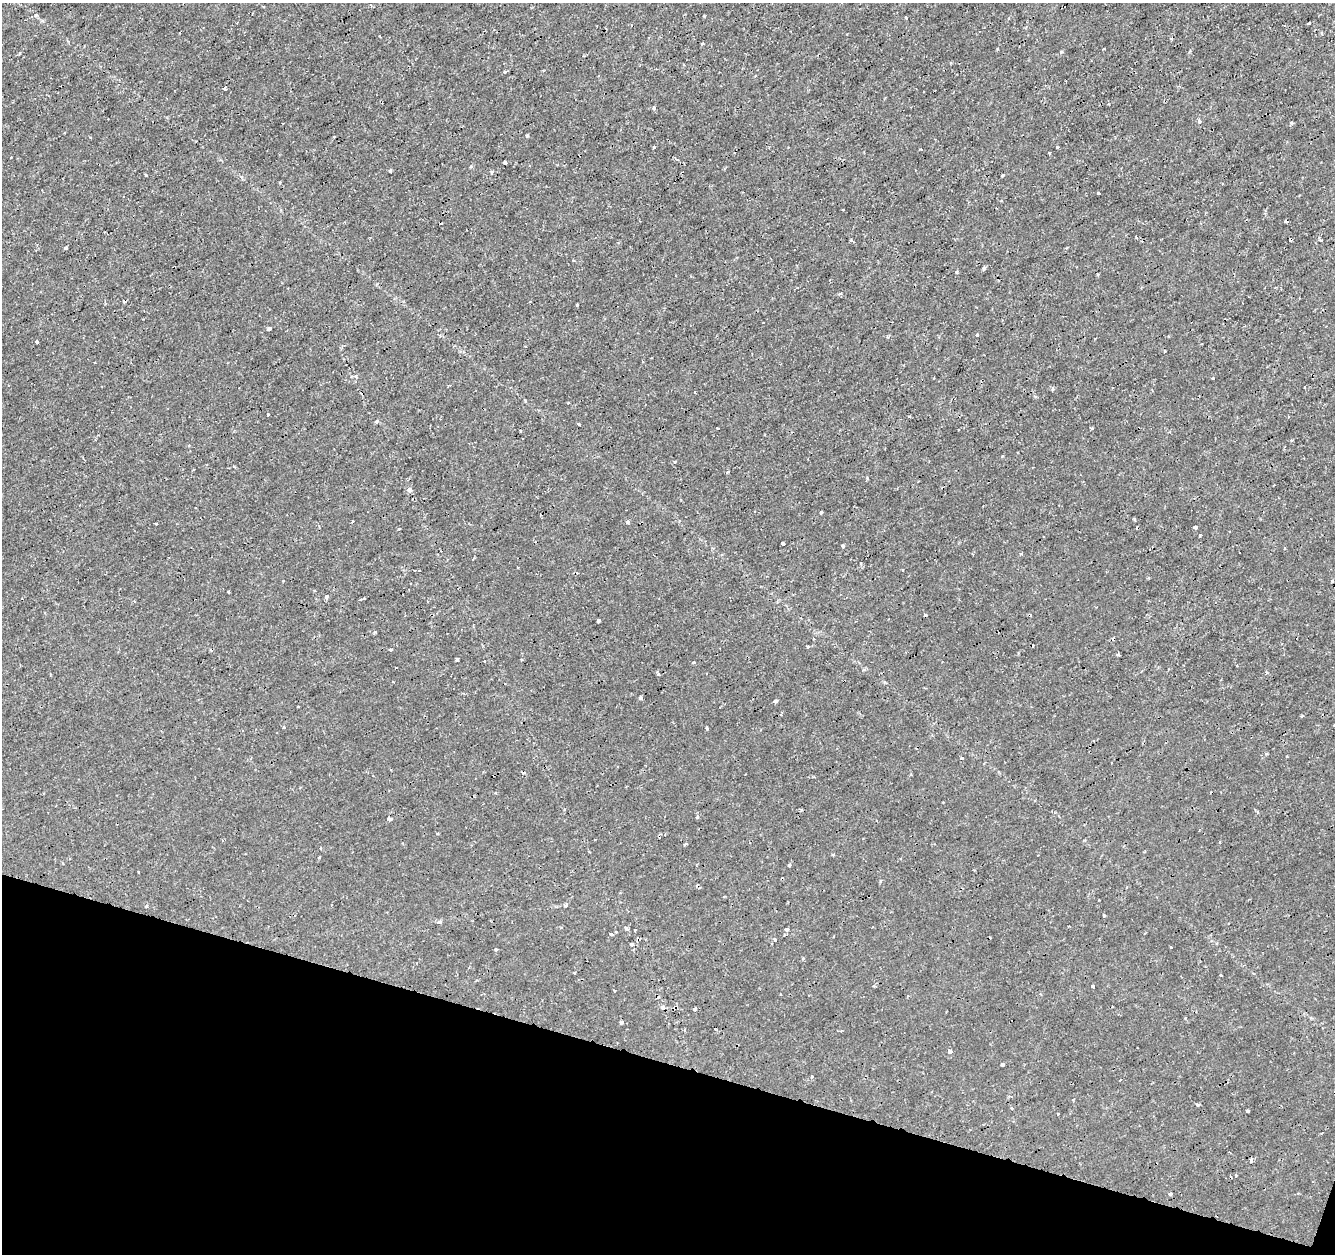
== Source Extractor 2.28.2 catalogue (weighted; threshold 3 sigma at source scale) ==
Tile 15 of 4 x 4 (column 3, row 4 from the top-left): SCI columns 2667-3999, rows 217-1468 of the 5339 x 5501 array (HDU 1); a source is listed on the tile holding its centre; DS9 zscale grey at full resolution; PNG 1337 x 1256 px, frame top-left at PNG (2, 3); no overlay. Shown black and unused: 15% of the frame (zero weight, under 2 of 3 exposures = <1% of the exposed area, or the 3 px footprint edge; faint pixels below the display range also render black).
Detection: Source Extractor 2.28.2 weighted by HDU 2 'WHT'; one run over the whole footprint, this tile lists its part. Background 1.78e-04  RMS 0.0011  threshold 0.00517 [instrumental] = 3 sigma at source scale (4.5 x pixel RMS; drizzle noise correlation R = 1.50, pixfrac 1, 0.0396/0.0396 arcsec/px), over >= 5 px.
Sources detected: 128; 14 cosmic-ray / hot-pixel residue — not listed; the other 114 listed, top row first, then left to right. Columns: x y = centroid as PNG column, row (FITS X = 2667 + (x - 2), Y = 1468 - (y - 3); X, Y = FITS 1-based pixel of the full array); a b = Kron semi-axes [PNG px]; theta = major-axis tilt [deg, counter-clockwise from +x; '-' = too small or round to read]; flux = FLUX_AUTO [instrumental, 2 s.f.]
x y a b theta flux
263 7 3 2 - 0.097
906 18 3 2 - 0.16
1309 23 3 3 - 0.2
702 44 4 2 - 0.1
1061 52 3 3 - 0.25
505 72 4 3 - 0.17
224 88 4 3 - 0.62
653 108 4 4 - 0.23
1199 121 5 4 - 0.15
1291 123 5 3 - 0.16
527 135 3 3 - 0.25
654 147 3 3 - 0.2
1057 147 3 3 - 0.18
11 157 2 2 - 0.08
505 163 3 3 - 0.23
471 167 5 3 - 0.12
390 171 4 4 - 0.11
491 172 4 3 - 0.21
146 175 3 3 - 0.11
1002 176 3 3 - 0.19
280 182 3 3 - 0.11
1099 193 3 3 - 0.51
1286 221 4 3 - 0.24
851 240 4 3 - 0.12
1320 240 5 3 - 0.12
65 248 4 3 - 0.16
573 260 3 3 - 0.15
983 268 4 3 - 0.34
957 272 4 3 - 0.15
577 305 3 2 - 0.15
269 329 4 3 - 0.62
977 335 3 3 - 0.18
37 341 3 3 - 0.18
1165 351 3 3 - 0.17
1213 378 3 3 - 0.19
1305 387 3 2 - 0.096
568 403 3 2 - 0.11
268 414 3 3 - 0.23
376 421 5 4 - 0.18
579 424 3 2 - 0.18
1092 428 4 2 - 0.15
189 445 4 3 - 0.12
1002 456 3 2 - 0.11
674 462 3 3 - 0.19
234 467 4 3 - 0.14
728 471 4 3 - 0.12
409 490 7 5 77 0.26
821 512 3 3 - 0.19
1134 519 3 3 - 0.14
352 521 3 2 - 0.13
627 522 5 4 - 0.31
156 523 3 2 - 0.15
1195 527 4 3 - 0.36
783 543 4 3 - 0.4
843 546 3 3 - 0.22
1285 548 4 3 - 0.097
1021 554 3 3 - 0.13
861 564 5 3 - 0.11
414 570 3 2 - 0.079
1332 581 4 3 - 0.17
229 592 3 3 - 0.38
326 597 4 3 - 0.86
925 615 3 3 - 0.18
598 621 4 3 - 0.3
375 632 5 3 - 0.11
808 647 3 3 - 0.23
391 650 3 3 - 0.35
1118 655 4 3 - 0.19
457 660 4 3 - 0.8
693 662 5 3 - 0.17
863 670 5 4 - 0.15
1267 672 4 3 - 0.15
658 674 6 3 -56 0.21
640 697 4 3 - 0.45
775 701 4 3 - 0.41
298 706 3 2 - 0.1
1302 716 3 3 - 0.13
707 728 3 3 - 0.29
1266 753 4 3 - 0.12
1287 756 3 2 - 0.082
962 758 3 3 - 0.23
814 777 4 3 - 0.096
1257 812 4 3 - 0.21
697 817 4 4 - 0.16
390 819 4 4 - 0.66
685 844 4 2 - 0.16
833 854 3 3 - 0.15
319 858 3 3 - 0.15
789 865 3 3 - 0.19
880 881 4 3 - 0.12
566 905 4 3 - 0.43
146 906 4 3 - 0.13
1104 915 4 3 - 0.12
440 922 5 4 - 0.28
786 929 4 4 - 0.35
616 932 3 2 - 0.11
611 934 4 3 - 0.65
775 940 4 3 - 0.17
632 944 4 3 - 0.17
1171 947 3 2 - 0.14
496 950 4 4 - 0.16
574 973 3 2 - 0.1
1220 975 3 2 - 0.12
1092 986 3 3 - 0.24
663 1007 6 4 -24 0.24
694 1009 3 3 - 0.35
621 1022 4 3 - 0.38
950 1051 4 3 - 0.56
1002 1065 4 3 - 0.39
1197 1105 4 4 - 0.15
1012 1108 4 3 - 0.13
1247 1111 3 3 - 0.51
1252 1160 4 3 - 0.48
1170 1194 4 3 - 0.32
Unlisted compact peaks at least as high as the median listed source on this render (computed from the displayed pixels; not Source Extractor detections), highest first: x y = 399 529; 36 15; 1200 535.